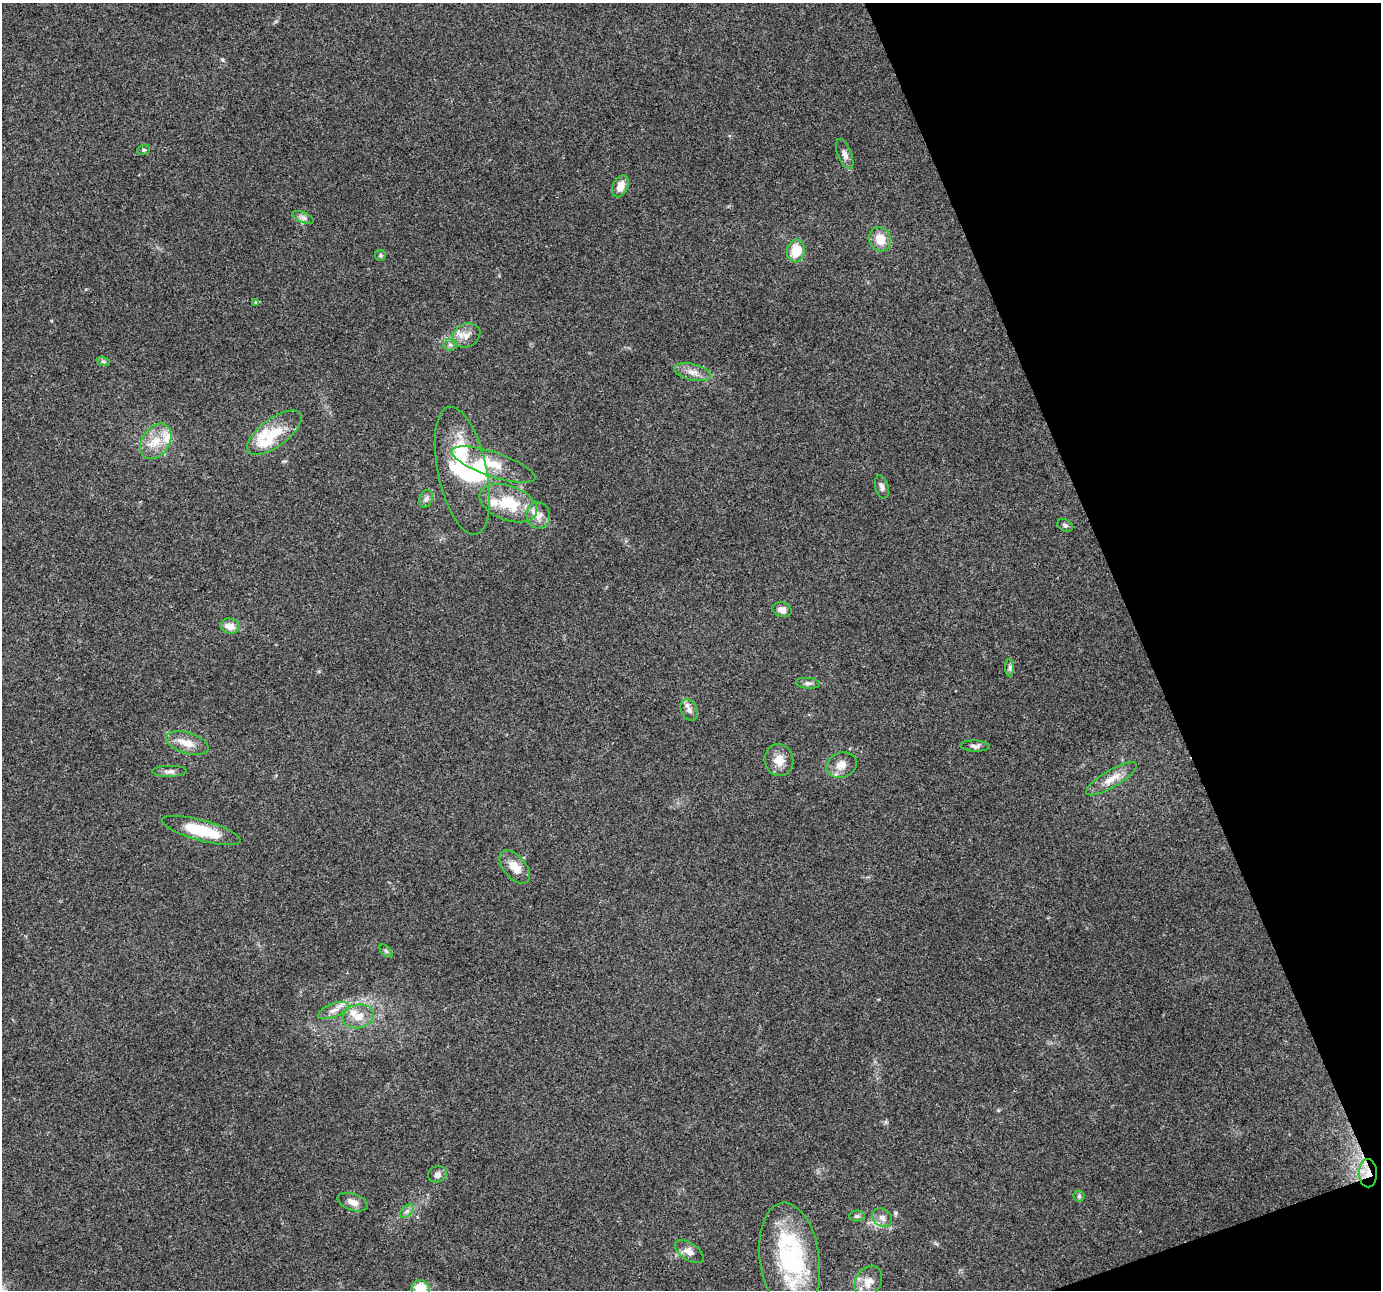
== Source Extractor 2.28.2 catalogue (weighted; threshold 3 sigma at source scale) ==
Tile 12 of 4 x 4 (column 4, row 3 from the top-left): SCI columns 4137-5515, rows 1365-2652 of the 5517 x 5359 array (HDU 1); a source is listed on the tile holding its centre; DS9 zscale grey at full resolution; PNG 1383 x 1292 px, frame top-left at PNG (2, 3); each listed source drawn as its Kron ellipse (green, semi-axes under 4 px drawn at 4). Shown black and unused: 18% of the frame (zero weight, under 3 of 4 exposures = <1% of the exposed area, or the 3 px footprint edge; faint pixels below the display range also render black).
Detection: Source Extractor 2.28.2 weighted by HDU 2 'WHT'; one run over the whole footprint, this tile lists its part. Background 0.192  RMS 0.0071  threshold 0.0322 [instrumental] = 3 sigma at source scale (4.5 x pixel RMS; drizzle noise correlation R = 1.50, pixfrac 1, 0.0396/0.0396 arcsec/px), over >= 5 px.
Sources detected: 56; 3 inside a brighter object's white glare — neither listed nor drawn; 5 inside a brighter listed object's ellipse — not listed separately; the other 48 listed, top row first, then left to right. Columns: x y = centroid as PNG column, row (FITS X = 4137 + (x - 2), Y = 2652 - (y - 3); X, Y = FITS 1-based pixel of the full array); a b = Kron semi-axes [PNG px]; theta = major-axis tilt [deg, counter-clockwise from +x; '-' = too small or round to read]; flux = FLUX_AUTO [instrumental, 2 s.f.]
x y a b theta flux
144 150 6 5 - 1.1
844 154 16 7 -69 3.7
620 186 11 7 64 7.4
303 217 11 5 -22 2.4
880 239 12 11 - 11
796 251 11 8 80 17
381 255 5 5 - 1.2
256 302 4 3 - 0.6
466 335 14 11 26 6.8
450 345 6 6 - 1.8
103 361 7 4 -19 1.3
693 372 19 8 -13 6.4
274 433 32 14 36 22
156 441 19 13 56 14
493 464 44 12 -19 19
462 471 65 24 -78 63
882 487 12 6 -76 2.7
426 499 9 6 73 2.3
508 503 30 17 -20 30
538 515 13 12 - 6.5
1065 525 8 5 -28 1.7
782 610 9 7 -15 4.5
230 626 10 7 -11 7.7
1010 668 9 4 -89 1.7
808 683 12 5 -5 2.2
689 710 11 8 -67 3.5
187 743 22 10 -17 9.8
975 746 15 5 -2 2.5
779 760 16 14 -83 8.9
841 765 16 12 18 7.7
170 771 17 5 1 3.1
1111 779 29 8 31 9.7
201 830 41 10 -15 30
515 867 19 11 -51 10
386 951 8 4 -45 1.5
333 1010 16 6 21 5
358 1016 16 11 13 9.9
1368 1173 14 9 -89 7.7
437 1174 9 8 - 3.1
1079 1196 6 5 - 1.3
353 1202 15 8 -19 5
407 1211 8 5 45 2.2
857 1216 8 5 1 1.5
882 1218 11 8 -37 4.1
689 1252 16 8 -34 5.2
790 1259 57 30 -82 81
868 1282 17 12 62 8
421 1289 9 8 - 16
Overlapping masked pixels (flux is a lower limit): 3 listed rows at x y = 462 471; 1368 1173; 790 1259
Isophote crosses this tile's border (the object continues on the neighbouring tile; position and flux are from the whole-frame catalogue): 1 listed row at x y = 421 1289